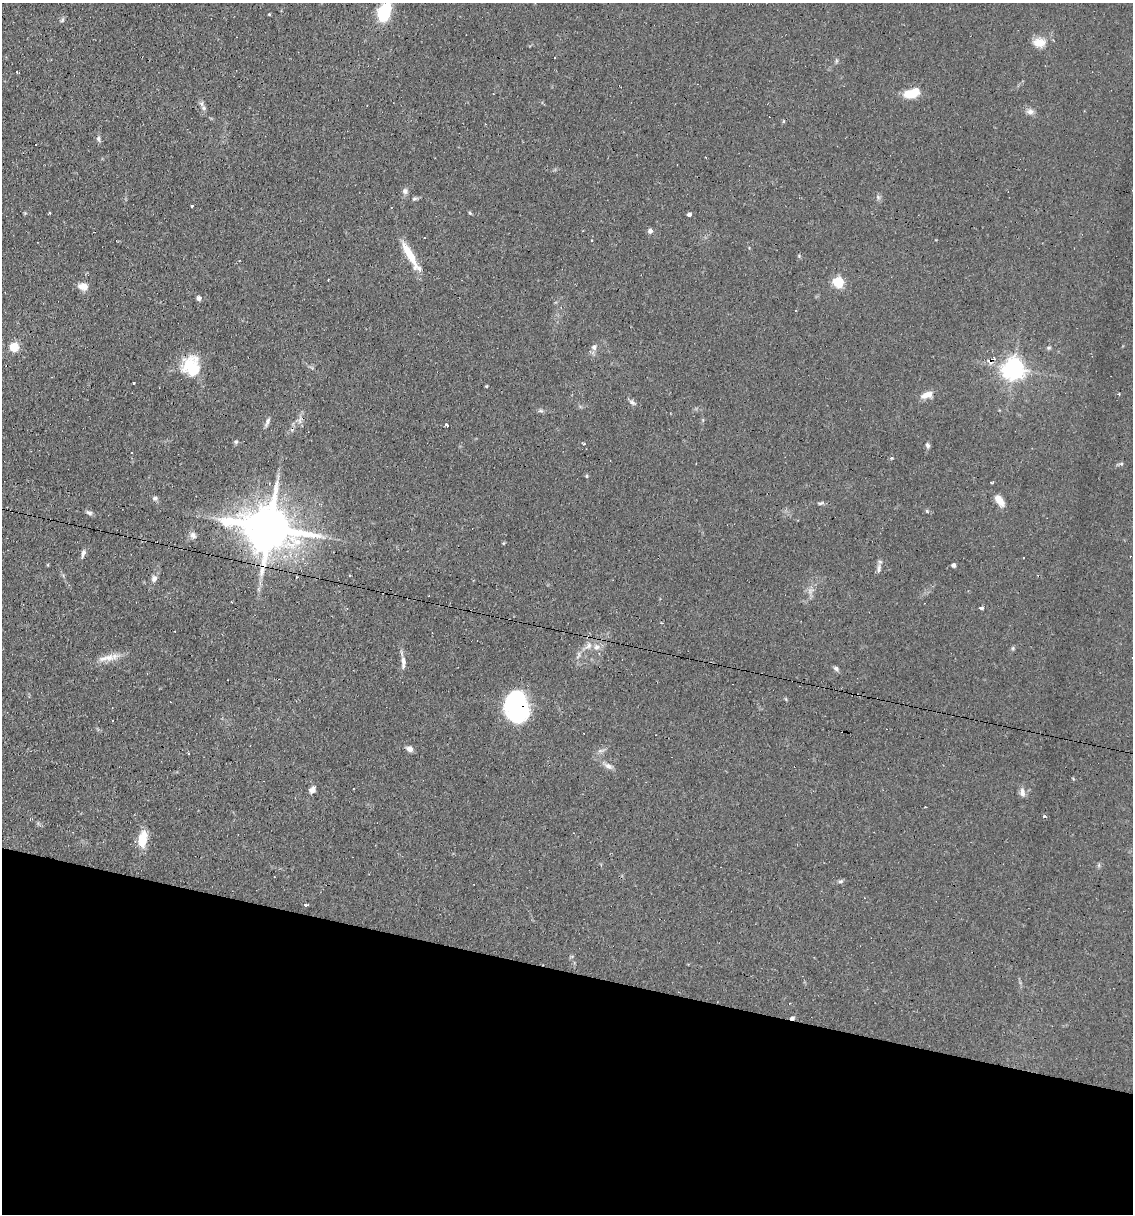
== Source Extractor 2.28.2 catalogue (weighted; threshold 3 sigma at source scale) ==
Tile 15 of 4 x 4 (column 3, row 4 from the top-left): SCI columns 2496-3626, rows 1-1212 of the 4873 x 4847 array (HDU 1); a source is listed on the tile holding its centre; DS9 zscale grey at full resolution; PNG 1135 x 1216 px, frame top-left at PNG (2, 3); no overlay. Shown black and unused: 20% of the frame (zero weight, under 2 of 3 exposures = <1% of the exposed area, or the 3 px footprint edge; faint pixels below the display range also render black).
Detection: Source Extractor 2.28.2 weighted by HDU 2 'WHT'; one run over the whole footprint, this tile lists its part. Background 0.082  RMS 0.0055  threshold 0.0245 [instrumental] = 3 sigma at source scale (4.5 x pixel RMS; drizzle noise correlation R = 1.50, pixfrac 1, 0.05/0.05 arcsec/px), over >= 5 px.
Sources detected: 86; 1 inside a brighter object's white glare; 9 cosmic-ray / hot-pixel residue — not listed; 1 inside a brighter listed object's ellipse — not listed separately; the other 75 listed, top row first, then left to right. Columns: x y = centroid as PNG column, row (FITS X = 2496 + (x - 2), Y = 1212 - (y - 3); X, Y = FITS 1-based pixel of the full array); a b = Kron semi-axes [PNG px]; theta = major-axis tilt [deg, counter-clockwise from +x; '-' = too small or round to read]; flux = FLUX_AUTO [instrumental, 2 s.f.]
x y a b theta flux
384 12 16 10 68 32
269 14 3 3 - 0.48
62 20 8 4 60 0.94
1039 42 17 12 1 6.7
555 57 3 2 - 0.54
17 72 3 2 - 0.36
911 93 18 9 14 12
204 108 8 6 -48 1.5
1030 112 10 7 3 2.3
98 139 8 5 -81 1.3
36 144 3 3 - 5
405 191 8 8 - 1.9
878 197 6 5 - 1.1
414 198 7 6 - 1.1
192 206 3 3 - 1.8
49 213 4 2 - 0.52
470 213 5 4 - 0.72
689 214 4 4 - 2
650 231 6 6 - 1.7
592 241 3 3 - 1.4
410 255 38 8 -62 12
838 282 5 5 - 48
83 286 10 8 -12 4.9
199 298 6 5 - 1.8
14 347 5 5 - 28
594 347 8 7 - 2.1
1049 348 6 5 - 0.84
990 361 7 5 -41 4.5
192 366 25 20 -68 19
1013 369 7 7 - 410
486 386 4 3 - 0.63
926 395 16 7 23 4.7
632 402 8 5 -33 1.4
541 411 7 4 -18 0.98
268 421 7 6 - 1.6
300 421 7 5 -89 1.7
446 424 5 3 - 0.97
236 442 6 5 - 0.92
928 445 7 5 -67 1.4
131 453 3 2 - 0.66
892 457 4 3 - 0.89
1121 464 6 5 - 0.9
587 476 5 4 - 0.64
155 498 7 6 - 1.4
999 500 12 6 -52 6.8
820 503 9 4 16 1
927 511 6 4 -47 0.74
89 513 9 6 -29 1.4
269 528 16 11 -10 2800
193 535 10 7 -64 2.3
83 553 12 5 74 1.8
1023 557 3 2 - 0.95
953 565 4 4 - 2
879 568 13 6 81 2.2
262 572 17 7 71 5.3
297 577 3 2 - 0.87
154 579 9 7 79 2.2
810 591 9 6 30 2.1
982 608 3 3 - 8.5
588 646 12 7 50 3.4
597 647 10 8 4 3.1
1013 648 6 4 72 0.76
109 657 14 11 20 5.6
403 662 18 6 90 3.5
836 668 7 6 - 1.3
514 701 24 16 58 58
409 749 8 6 -32 2.4
609 766 11 7 -32 2.6
312 790 9 6 41 2.4
1022 792 12 7 -85 2.8
1044 816 3 3 - 2
143 839 19 9 82 11
840 881 7 5 19 1.1
305 905 3 3 - 4.7
792 1018 5 4 - 2.3
Overlapping masked pixels (flux is a lower limit): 5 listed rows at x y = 990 361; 269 528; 262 572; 514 701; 792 1018
Isophote crosses this tile's border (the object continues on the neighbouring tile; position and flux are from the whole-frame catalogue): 1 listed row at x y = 384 12